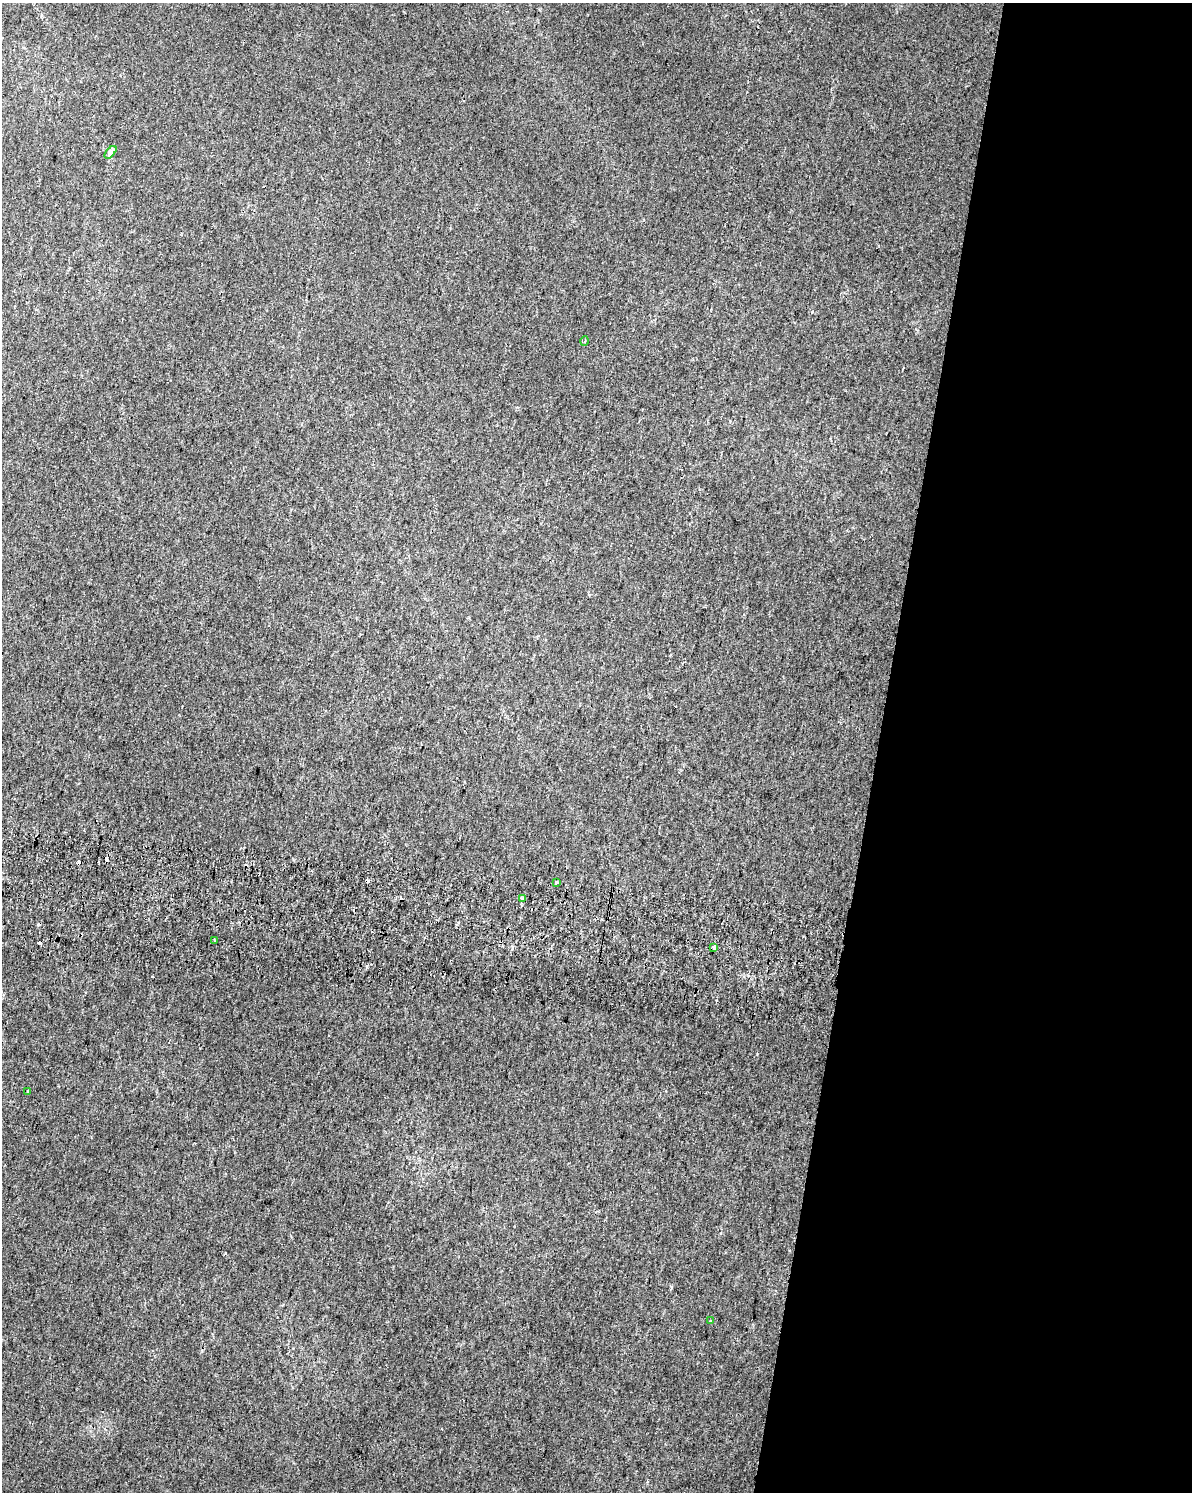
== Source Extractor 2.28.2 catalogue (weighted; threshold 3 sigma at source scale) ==
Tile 8 of 4 x 3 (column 4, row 2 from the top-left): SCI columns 3586-4775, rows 1822-3311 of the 4806 x 5072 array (HDU 1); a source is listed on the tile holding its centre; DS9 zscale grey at full resolution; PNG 1194 x 1494 px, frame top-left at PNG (2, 3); each listed source drawn as its Kron ellipse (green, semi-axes under 4 px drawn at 4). Shown black and unused: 26% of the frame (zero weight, under 2 of 3 exposures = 3% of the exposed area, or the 3 px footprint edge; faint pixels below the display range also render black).
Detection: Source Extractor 2.28.2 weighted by HDU 2 'WHT'; one run over the whole footprint, this tile lists its part. Background 0.0148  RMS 0.0076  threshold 0.0341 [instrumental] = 3 sigma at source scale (4.5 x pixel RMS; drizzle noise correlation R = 1.50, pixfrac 1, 0.0396/0.0396 arcsec/px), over >= 5 px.
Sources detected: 15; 7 cosmic-ray / hot-pixel residue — neither listed nor drawn; the other 8 listed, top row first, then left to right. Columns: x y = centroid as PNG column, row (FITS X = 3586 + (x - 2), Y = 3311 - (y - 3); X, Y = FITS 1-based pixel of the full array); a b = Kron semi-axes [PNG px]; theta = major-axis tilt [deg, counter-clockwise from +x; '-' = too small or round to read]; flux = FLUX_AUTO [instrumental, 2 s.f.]
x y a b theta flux
111 152 7 4 50 10
585 341 5 3 - 0.89
556 882 3 3 - 5.7
522 899 3 3 - 2.5
214 940 3 2 - 1.2
714 948 4 3 - 2.8
27 1091 4 3 - 0.62
711 1321 3 2 - 1.6